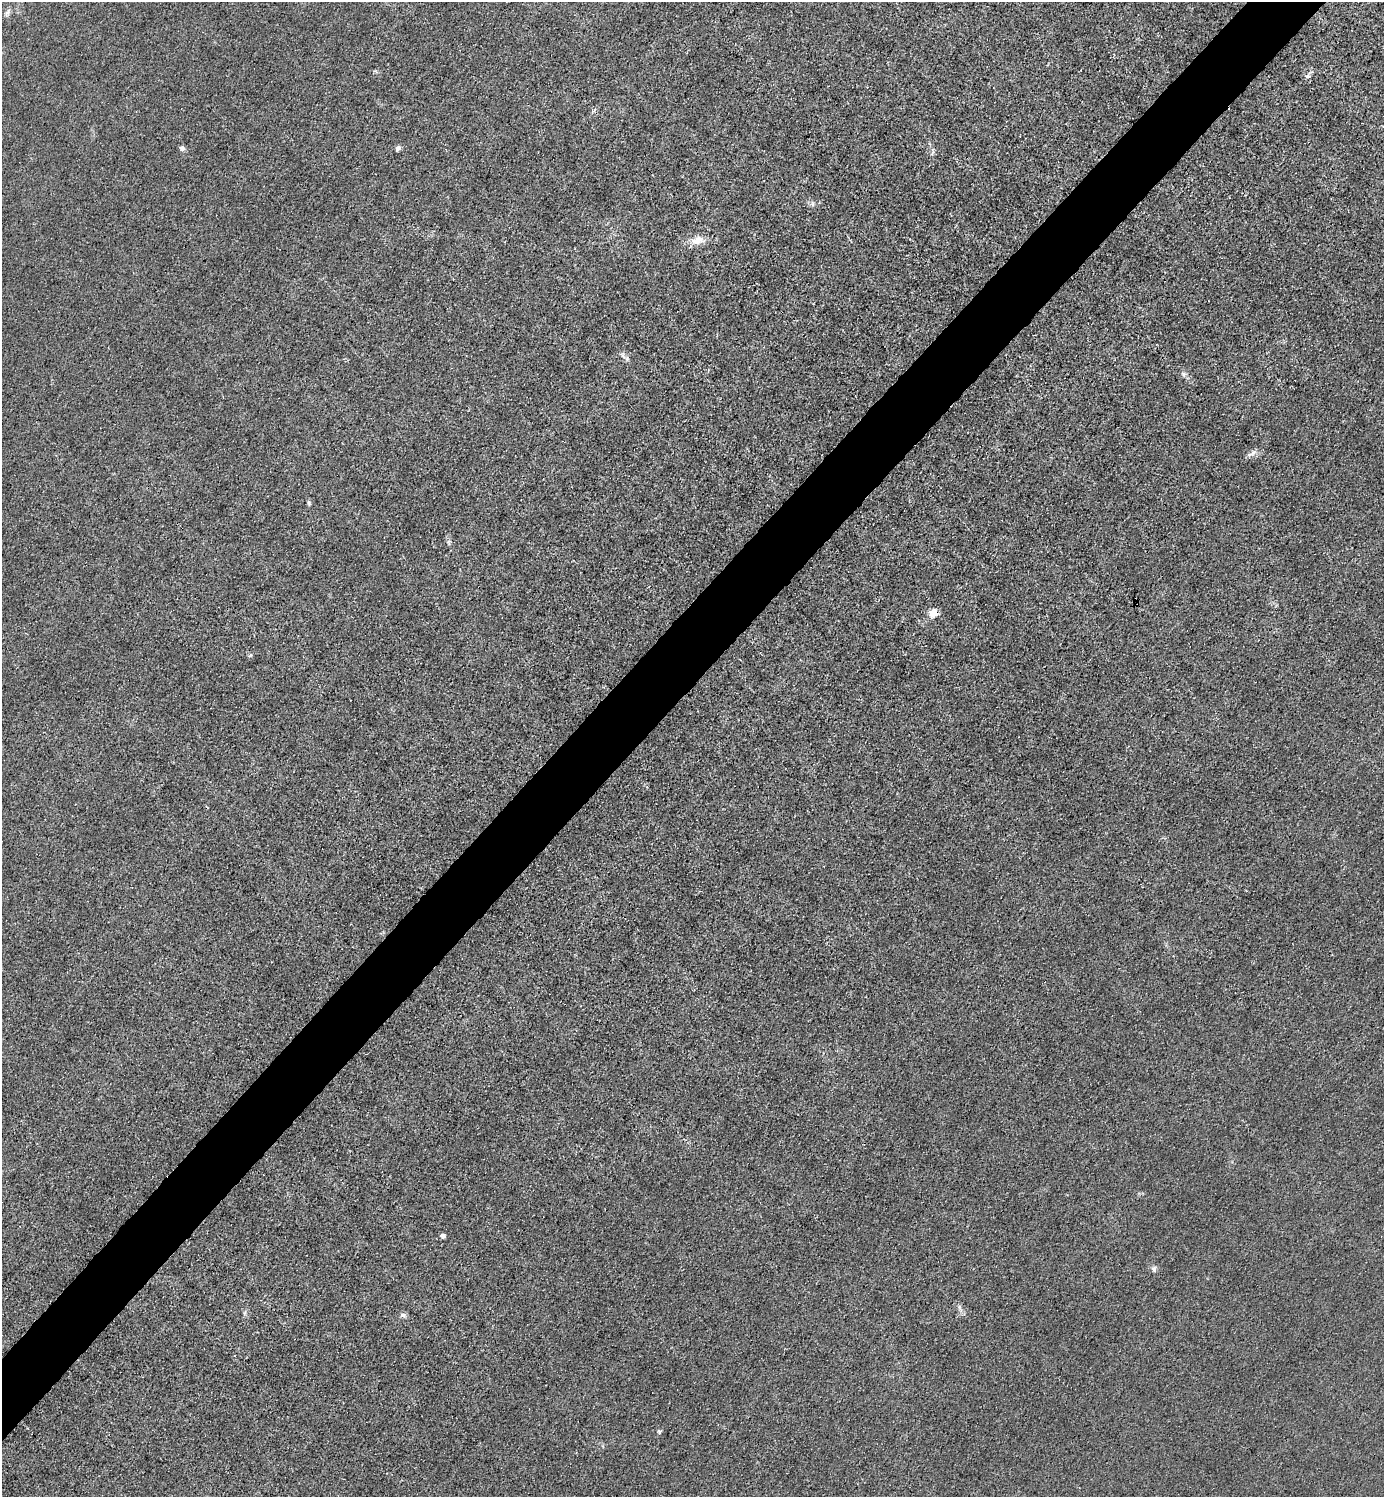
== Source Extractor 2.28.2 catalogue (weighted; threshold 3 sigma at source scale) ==
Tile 10 of 4 x 4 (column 2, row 3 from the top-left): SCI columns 1683-3064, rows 1498-2992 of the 5985 x 5985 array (HDU 1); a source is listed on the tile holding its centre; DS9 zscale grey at full resolution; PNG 1386 x 1499 px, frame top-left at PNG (2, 2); no overlay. Shown black and unused: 5% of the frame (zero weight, under 3 of 4 exposures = <1% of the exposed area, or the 3 px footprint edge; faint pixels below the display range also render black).
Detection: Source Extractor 2.28.2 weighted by HDU 2 'WHT'; one run over the whole footprint, this tile lists its part. Background 0.0213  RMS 0.0062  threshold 0.0279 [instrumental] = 3 sigma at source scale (4.5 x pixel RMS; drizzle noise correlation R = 1.50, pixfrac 1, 0.05/0.05 arcsec/px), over >= 5 px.
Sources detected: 16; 1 cosmic-ray / hot-pixel residue — not listed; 1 inside a brighter listed object's ellipse — not listed separately; the other 14 listed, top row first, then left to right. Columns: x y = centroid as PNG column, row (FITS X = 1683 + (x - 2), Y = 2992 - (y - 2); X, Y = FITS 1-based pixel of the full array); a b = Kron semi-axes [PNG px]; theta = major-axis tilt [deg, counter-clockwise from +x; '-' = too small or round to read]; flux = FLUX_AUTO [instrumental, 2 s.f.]
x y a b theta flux
7 12 10 6 52 1.9
1308 76 7 5 -1 1.5
182 148 7 5 -27 1.8
398 148 7 5 52 1.8
933 152 7 4 70 1.2
697 240 17 10 19 6.9
1183 374 10 4 -60 1.6
1253 453 7 6 - 2.1
309 502 8 4 -81 1
934 613 10 8 42 6.8
443 1236 4 4 - 2.9
1154 1269 8 5 -62 1.7
403 1315 7 5 -39 1.9
659 1432 7 4 -65 1.1
Overlapping masked pixels (flux is a lower limit): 1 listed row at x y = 934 613